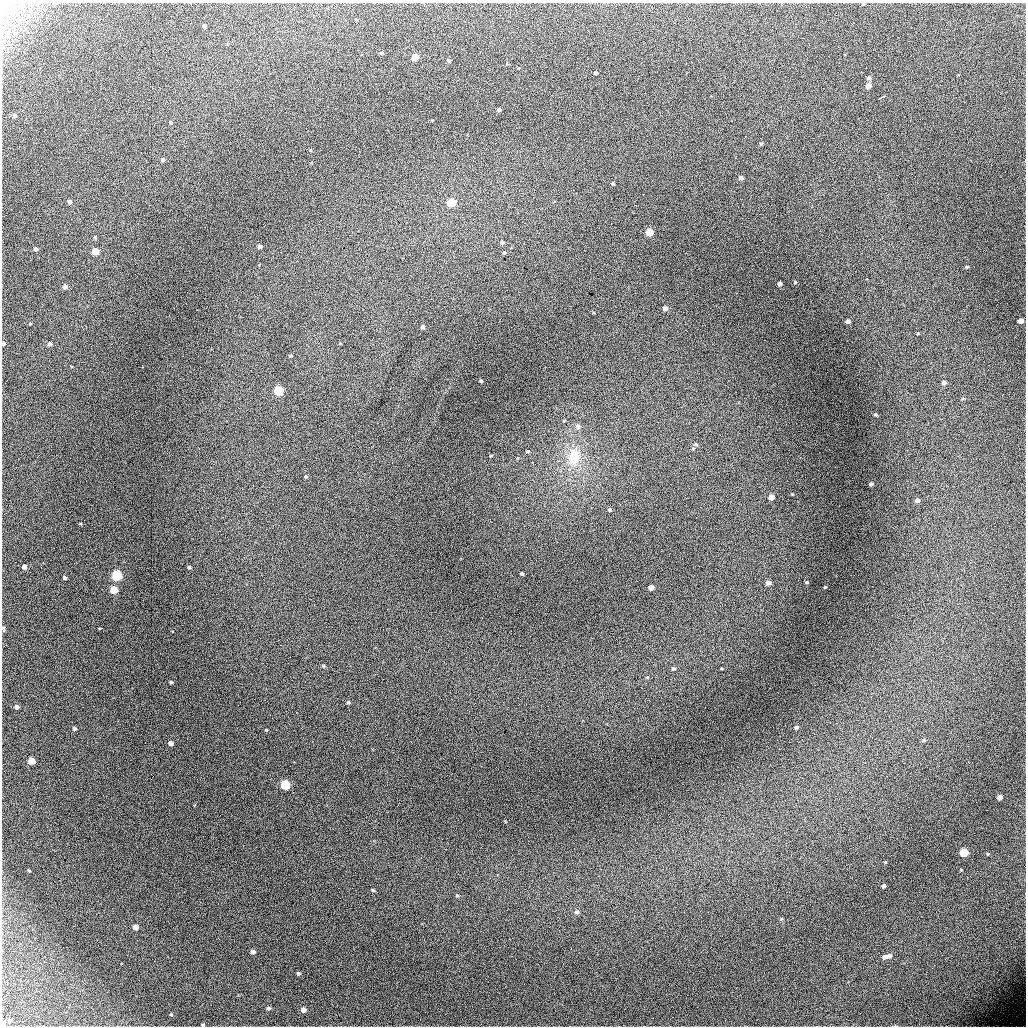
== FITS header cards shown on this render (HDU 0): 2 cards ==
NAXIS1  =                 1024 / length of data axis 1
NAXIS2  =                 1024 / length of data axis 2

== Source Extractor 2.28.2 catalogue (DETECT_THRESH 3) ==
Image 1024 x 1024 px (HDU 0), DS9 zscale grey, 1 PNG px = 1 image px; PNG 1028 x 1028 px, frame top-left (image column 1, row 1024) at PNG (2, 3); no overlay
Background 5740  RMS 57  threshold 171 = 3 sigma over >= 5 px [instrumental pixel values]
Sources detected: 106; all 106 listed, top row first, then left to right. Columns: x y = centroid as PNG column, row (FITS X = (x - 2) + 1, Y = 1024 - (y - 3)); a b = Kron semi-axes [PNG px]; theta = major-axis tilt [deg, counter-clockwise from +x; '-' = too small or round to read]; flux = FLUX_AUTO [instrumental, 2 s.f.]
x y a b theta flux
863 4 4 3 - 2900
204 26 4 4 - 9200
969 38 3 2 - 3500
381 53 5 4 - 6000
415 57 5 4 - 75000
448 60 4 4 - 6200
507 64 4 4 - 3800
595 73 3 3 - 8400
869 78 4 4 - 11000
868 86 4 4 - 30000
881 97 8 2 25 6800
668 102 2 2 - 2100
499 110 4 3 - 13000
15 115 4 4 - 11000
171 123 4 3 - 5700
761 144 5 3 - 5000
310 150 4 3 - 3300
162 160 4 4 - 7900
741 178 4 4 - 12000
613 184 3 3 - 6800
69 201 4 4 - 12000
451 202 5 5 - 160000
649 232 5 4 - 110000
95 237 5 4 - 4600
502 243 4 4 - 9300
260 246 4 4 - 19000
35 249 4 4 - 12000
95 251 5 4 - 80000
504 253 4 4 - 5700
967 267 5 4 - 4300
795 282 4 4 - 4700
780 284 4 4 - 14000
65 287 5 4 - 17000
665 308 4 4 - 17000
848 321 4 4 - 16000
1021 321 4 4 - 31000
30 324 3 3 - 2800
422 327 4 4 - 12000
918 333 3 3 - 4100
3 343 3 3 - 7700
340 343 3 3 - 2900
50 344 4 4 - 11000
291 356 4 4 - 4700
481 381 3 3 - 6000
944 383 4 4 - 15000
279 391 5 5 - 270000
875 414 5 4 - 5000
564 421 4 3 - 3300
578 426 7 6 - 13000
696 444 6 4 -22 5500
528 451 5 4 - 4500
491 456 3 3 - 3500
574 457 24 15 84 120000
306 476 3 3 - 5100
871 484 4 3 - 11000
792 494 4 3 - 3100
771 497 5 4 - 30000
917 500 4 4 - 19000
610 510 4 4 - 7800
24 567 4 4 - 23000
189 567 4 3 - 5900
522 574 3 3 - 6700
117 575 5 5 - 380000
65 578 4 3 - 9500
806 582 3 3 - 5100
768 583 4 4 - 21000
825 587 3 3 - 3900
651 588 4 4 - 31000
114 590 5 4 - 110000
3 629 8 3 -86 6000
323 666 5 4 - 4400
673 668 5 5 - 7100
647 677 4 4 - 3800
171 682 4 3 - 6700
348 702 4 4 - 6000
17 707 4 4 - 14000
796 727 4 3 - 9200
75 729 4 4 - 7700
266 730 4 2 - 2700
924 740 5 4 - 6000
171 743 4 4 - 23000
31 761 5 4 - 79000
151 774 2 2 - 3000
285 785 5 5 - 250000
1000 797 4 4 - 25000
194 805 4 3 - 2700
964 852 5 5 - 180000
988 854 4 4 - 3400
885 862 3 3 - 3500
29 870 3 2 - 3500
961 870 3 3 - 2800
883 886 4 4 - 13000
373 890 4 4 - 4700
457 895 5 5 - 5500
577 912 6 5 - 11000
135 927 4 4 - 26000
253 951 4 4 - 15000
889 956 5 5 - 12000
884 957 5 4 - 19000
298 973 4 3 - 7800
268 1008 4 4 - 9800
303 1010 4 4 - 24000
171 1014 4 3 - 4300
10 1020 4 4 - 6000
3 1023 4 3 - 22000
203 1025 4 3 - 5000
At the frame edge (FLAGS 8, measured only in part): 5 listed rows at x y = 863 4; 3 343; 3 629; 3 1023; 203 1025